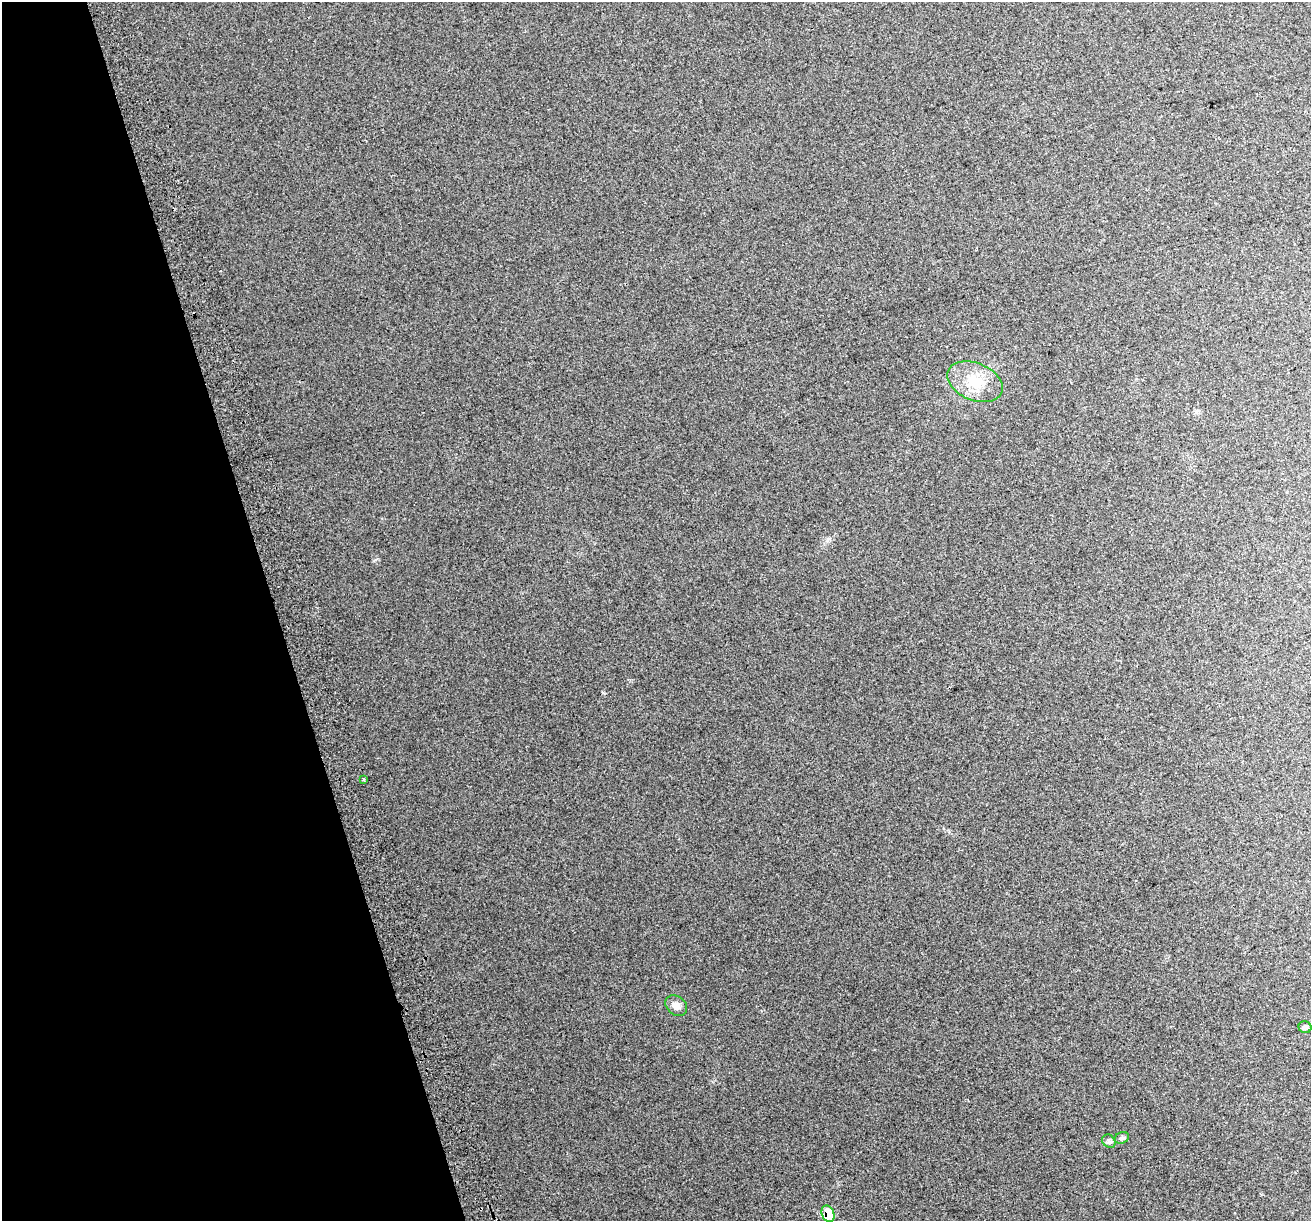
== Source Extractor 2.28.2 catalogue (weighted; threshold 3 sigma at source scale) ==
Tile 5 of 4 x 4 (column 1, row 2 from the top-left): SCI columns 40-1348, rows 2557-3775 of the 5314 x 5062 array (HDU 1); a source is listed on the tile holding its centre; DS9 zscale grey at full resolution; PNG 1313 x 1223 px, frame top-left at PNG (2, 2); each listed source drawn as its Kron ellipse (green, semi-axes under 4 px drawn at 4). Shown black and unused: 21% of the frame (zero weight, under 2 of 3 exposures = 2% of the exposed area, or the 3 px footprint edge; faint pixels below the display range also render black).
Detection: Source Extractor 2.28.2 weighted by HDU 2 'WHT'; one run over the whole footprint, this tile lists its part. Background 0.038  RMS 0.012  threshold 0.054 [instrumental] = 3 sigma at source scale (4.5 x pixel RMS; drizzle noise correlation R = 1.50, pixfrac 1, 0.0396/0.0396 arcsec/px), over >= 5 px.
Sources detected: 7; all 7 listed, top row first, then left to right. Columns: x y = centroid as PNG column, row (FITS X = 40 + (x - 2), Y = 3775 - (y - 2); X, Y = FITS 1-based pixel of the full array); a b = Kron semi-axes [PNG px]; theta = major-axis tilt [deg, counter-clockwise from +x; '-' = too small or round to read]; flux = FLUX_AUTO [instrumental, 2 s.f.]
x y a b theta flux
975 382 29 18 -23 33
363 779 4 3 - 3
676 1006 12 9 -38 7.1
1305 1027 6 6 - 3.2
1122 1138 7 5 22 2.5
1109 1141 7 6 - 2.7
828 1214 8 6 -69 29
Overlapping masked pixels (flux is a lower limit): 1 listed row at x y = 828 1214